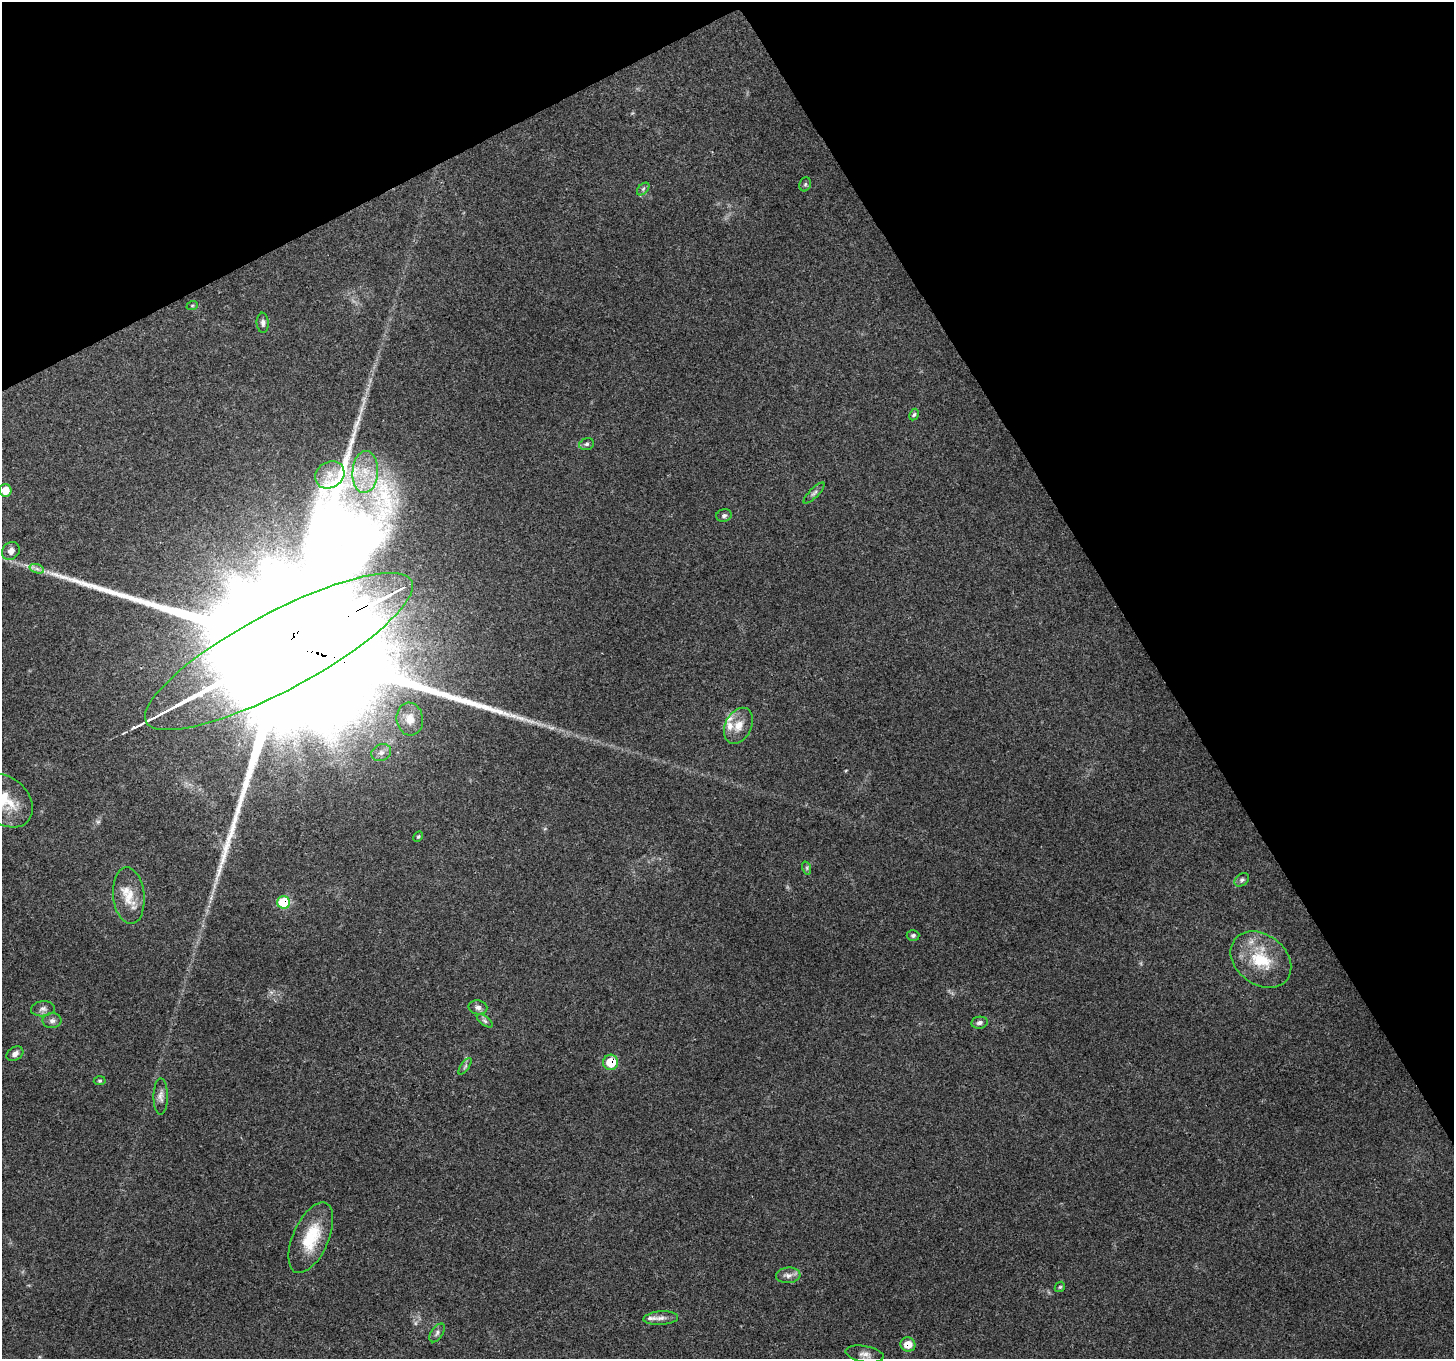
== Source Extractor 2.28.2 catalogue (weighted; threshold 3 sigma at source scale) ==
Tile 3 of 4 x 4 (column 3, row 1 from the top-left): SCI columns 2907-4358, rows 4182-5538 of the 5813 x 5708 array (HDU 1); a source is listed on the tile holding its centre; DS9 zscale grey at full resolution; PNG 1456 x 1361 px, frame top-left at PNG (2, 2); each listed source drawn as its Kron ellipse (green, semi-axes under 4 px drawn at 4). Shown black and unused: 28% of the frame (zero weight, under 3 of 4 exposures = <1% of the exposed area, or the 3 px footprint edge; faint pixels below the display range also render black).
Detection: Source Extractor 2.28.2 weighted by HDU 2 'WHT'; one run over the whole footprint, this tile lists its part. Background 0.179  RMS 0.0072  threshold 0.0325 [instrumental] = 3 sigma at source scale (4.5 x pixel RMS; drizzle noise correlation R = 1.50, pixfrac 1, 0.0396/0.0396 arcsec/px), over >= 5 px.
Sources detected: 46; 1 too faint to see at this stretch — neither listed nor drawn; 3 inside a brighter listed object's ellipse — not listed separately; the other 42 listed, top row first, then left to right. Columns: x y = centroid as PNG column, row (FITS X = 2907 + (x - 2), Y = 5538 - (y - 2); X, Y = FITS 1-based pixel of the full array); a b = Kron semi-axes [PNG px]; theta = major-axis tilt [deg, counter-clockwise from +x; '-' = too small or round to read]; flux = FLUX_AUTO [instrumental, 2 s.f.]
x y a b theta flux
805 184 7 5 69 1.4
643 189 7 4 46 1.5
192 306 6 3 19 0.82
263 323 10 6 -86 2.4
914 415 6 4 62 1.2
587 444 7 5 17 1.5
365 472 21 13 86 19
330 475 15 13 34 9.8
5 490 6 6 - 9.2
814 493 14 4 45 2.3
724 516 8 6 17 1.9
11 551 9 8 - 3.8
37 569 7 4 -19 2.2
279 651 150 39 28 120000
410 719 16 13 -82 9.4
738 726 19 13 63 9.9
381 752 10 8 26 3.4
5 801 31 23 -41 23
418 837 5 4 - 0.93
807 868 7 4 -72 1.2
1242 880 8 5 40 1.8
129 896 28 15 -84 15
284 902 6 6 - 35
913 935 6 5 - 1.5
1261 960 33 25 -37 33
478 1007 9 7 -10 3.1
43 1009 12 7 6 3.1
52 1021 9 7 3 2.9
485 1021 9 4 -36 1.7
979 1023 8 6 10 2.3
15 1054 9 6 31 3.5
611 1062 7 7 - 20
465 1066 9 4 56 1.5
100 1081 6 4 3 1.1
161 1096 18 7 90 4.1
311 1238 38 18 66 30
788 1275 12 7 5 3.8
1060 1287 6 4 44 1
661 1318 17 7 3 4.3
437 1333 10 6 56 2.2
908 1344 7 7 - 9.4
865 1354 19 8 -10 4.9
Overlapping masked pixels (flux is a lower limit): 4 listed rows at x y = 279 651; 284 902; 611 1062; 908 1344
Isophote crosses this tile's border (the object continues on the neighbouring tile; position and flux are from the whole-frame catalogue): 2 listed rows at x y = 5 490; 5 801